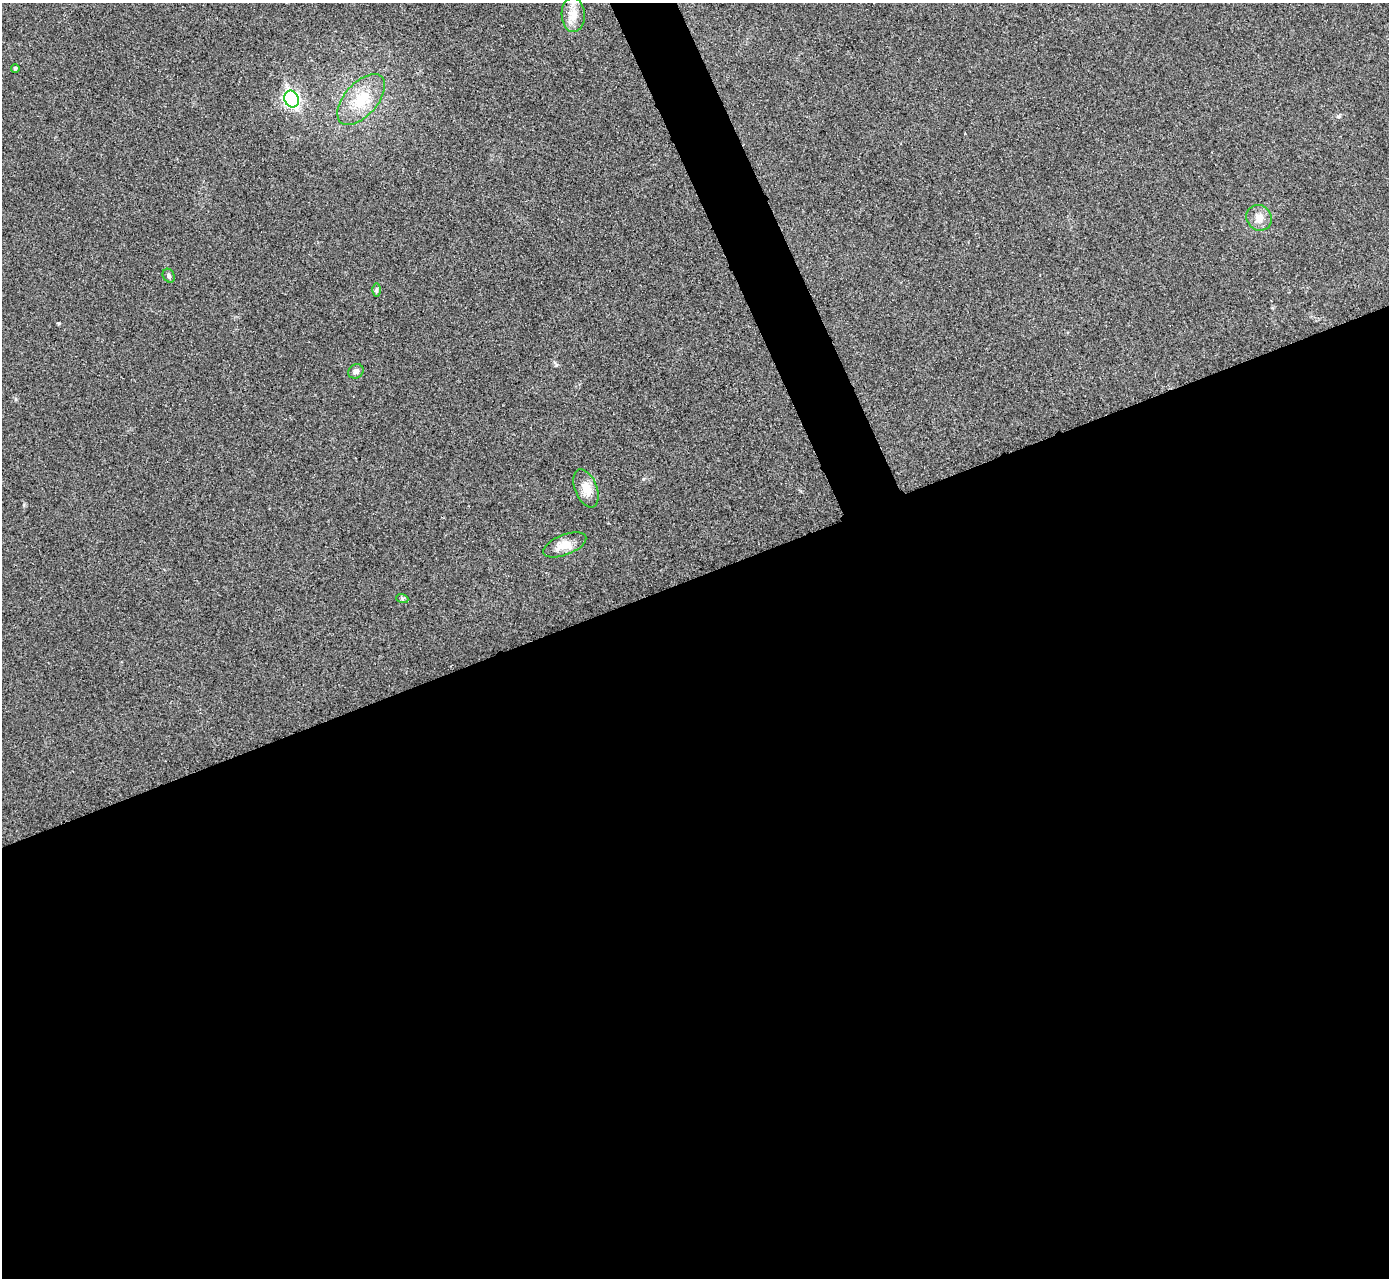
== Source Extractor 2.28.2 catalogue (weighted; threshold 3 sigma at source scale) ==
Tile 15 of 4 x 4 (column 3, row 4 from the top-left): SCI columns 2779-4165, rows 159-1434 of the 5559 x 5548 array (HDU 1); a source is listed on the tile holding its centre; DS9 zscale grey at full resolution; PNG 1391 x 1280 px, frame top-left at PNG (2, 3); each listed source drawn as its Kron ellipse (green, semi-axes under 4 px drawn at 4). Shown black and unused: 57% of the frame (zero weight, under 3 of 4 exposures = <1% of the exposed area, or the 3 px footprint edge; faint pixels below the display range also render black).
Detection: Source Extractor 2.28.2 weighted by HDU 2 'WHT'; one run over the whole footprint, this tile lists its part. Background 0.0293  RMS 0.0061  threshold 0.0273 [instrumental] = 3 sigma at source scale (4.5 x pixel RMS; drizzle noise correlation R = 1.50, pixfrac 1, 0.05/0.05 arcsec/px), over >= 5 px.
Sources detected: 11; all 11 listed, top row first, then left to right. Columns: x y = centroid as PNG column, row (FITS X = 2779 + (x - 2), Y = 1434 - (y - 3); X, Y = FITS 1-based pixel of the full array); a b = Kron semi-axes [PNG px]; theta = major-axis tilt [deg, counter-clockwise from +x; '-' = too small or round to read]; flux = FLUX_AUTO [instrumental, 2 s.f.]
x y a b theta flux
573 15 17 11 -88 7.4
15 68 4 4 - 1.1
292 99 9 7 -67 140
361 99 31 16 49 19
1259 218 13 12 - 5.7
169 276 7 5 -60 1.3
376 290 6 4 90 1
356 371 8 7 - 2.4
586 488 20 11 -68 7.4
565 545 23 10 21 7.8
402 598 6 4 -19 0.84
Isophote crosses this tile's border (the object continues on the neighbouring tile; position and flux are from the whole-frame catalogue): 1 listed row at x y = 573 15
Unlisted compact peaks at least as high as the median listed source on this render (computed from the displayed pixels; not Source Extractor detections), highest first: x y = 59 323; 643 479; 556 365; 1338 116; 24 504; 16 399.